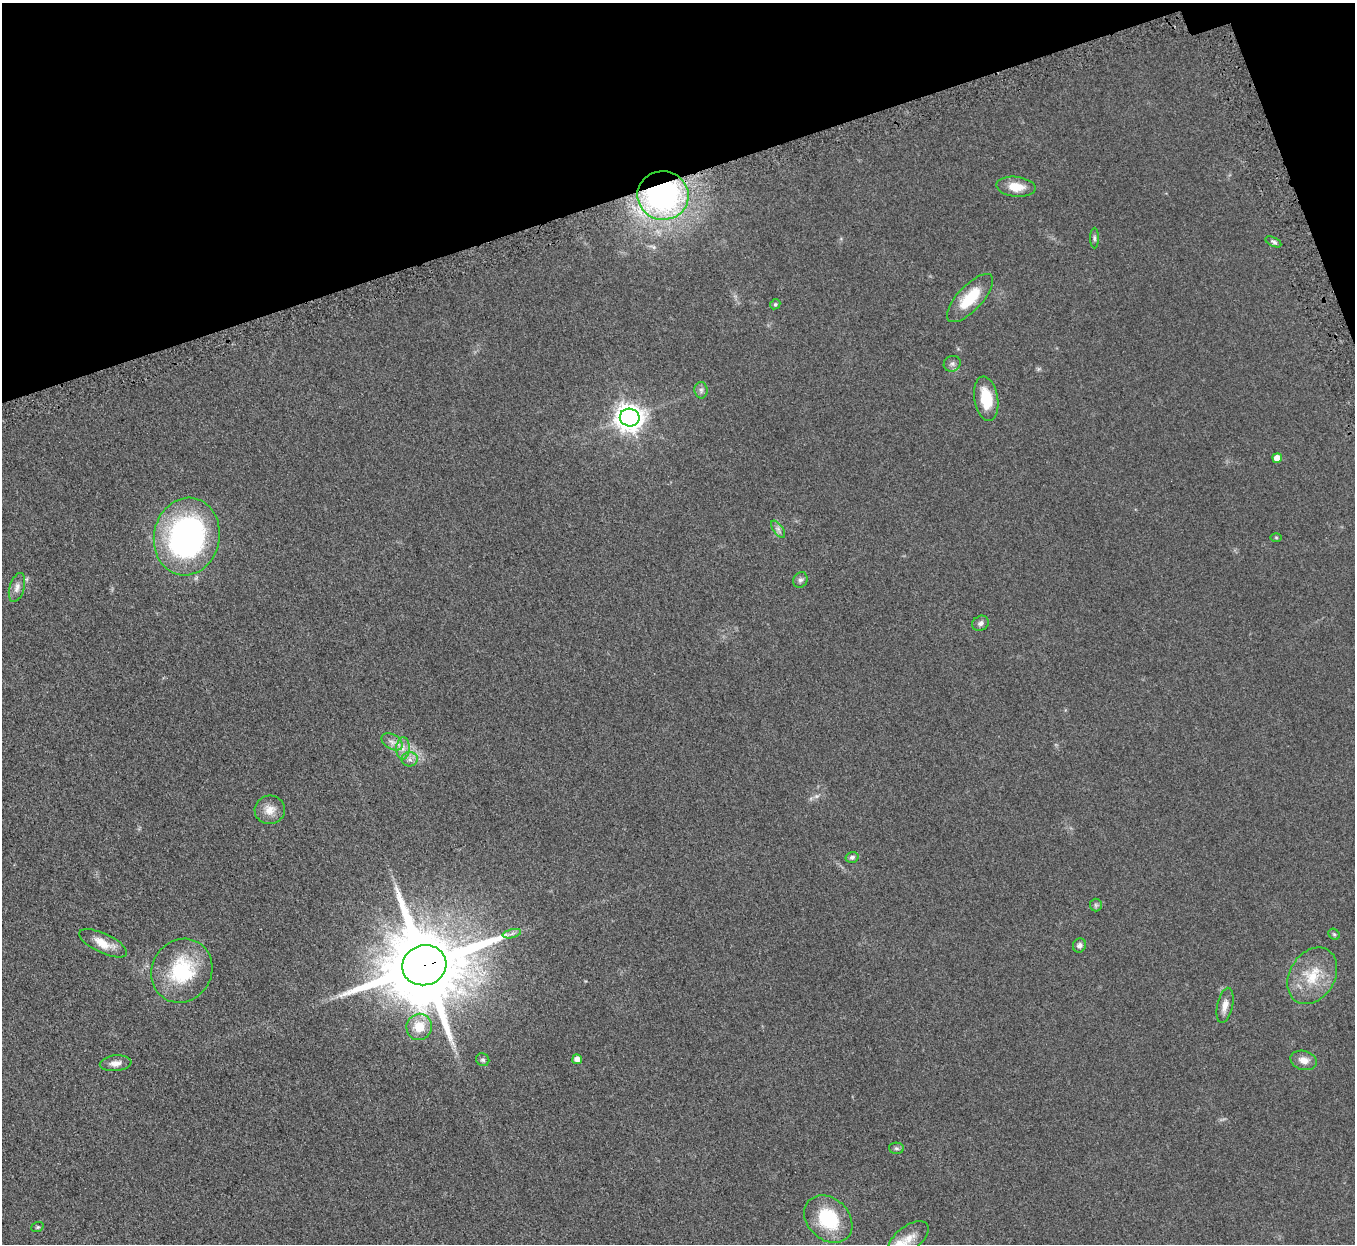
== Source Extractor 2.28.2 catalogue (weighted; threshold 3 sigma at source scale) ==
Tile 3 of 4 x 4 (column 3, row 1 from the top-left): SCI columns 2762-4114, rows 4052-5293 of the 5523 x 5490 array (HDU 1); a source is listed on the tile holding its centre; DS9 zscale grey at full resolution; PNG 1357 x 1246 px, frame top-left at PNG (2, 3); each listed source drawn as its Kron ellipse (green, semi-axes under 4 px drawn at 4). Shown black and unused: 16% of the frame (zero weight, under 3 of 5 exposures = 4% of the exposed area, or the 3 px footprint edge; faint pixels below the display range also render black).
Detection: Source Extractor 2.28.2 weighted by HDU 2 'WHT'; one run over the whole footprint, this tile lists its part. Background 0.0774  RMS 0.0073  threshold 0.0329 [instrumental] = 3 sigma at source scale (4.5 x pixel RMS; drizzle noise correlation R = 1.50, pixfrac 1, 0.05/0.05 arcsec/px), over >= 5 px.
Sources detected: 41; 1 too faint to see at this stretch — neither listed nor drawn; the other 40 listed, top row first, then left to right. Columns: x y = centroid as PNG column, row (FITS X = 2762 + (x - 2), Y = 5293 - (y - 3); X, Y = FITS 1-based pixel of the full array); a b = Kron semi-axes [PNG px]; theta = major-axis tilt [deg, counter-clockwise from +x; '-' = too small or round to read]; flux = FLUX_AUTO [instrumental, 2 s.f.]
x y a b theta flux
1016 187 20 10 -6 11
663 195 25 24 - 160
1094 238 10 4 -90 1.4
1273 242 8 4 -25 1.6
970 298 31 12 47 23
775 304 5 4 - 0.88
952 364 8 7 - 2.4
701 390 8 6 -89 2.1
986 399 22 12 -80 22
630 417 10 9 - 780
1277 458 5 5 - 5.8
778 529 10 5 -55 2.2
187 536 39 33 79 210
1276 537 6 4 -1 0.76
800 580 8 7 - 2
17 587 15 7 74 4
981 623 9 7 29 2.3
392 742 11 7 -31 4
403 748 11 6 87 4.2
410 759 8 7 - 3
270 810 15 14 - 8
852 857 6 5 - 1.7
1096 905 6 6 - 1.5
512 934 9 4 14 2
1334 934 6 5 - 1.1
103 943 26 9 -25 10
1079 945 7 6 - 2.4
424 965 22 20 17 10000
182 971 33 30 59 49
1312 976 30 22 59 24
1225 1005 18 7 77 5.6
419 1027 13 12 - 12
577 1059 5 5 - 4.1
483 1060 7 6 - 1.5
1304 1060 13 9 -17 6.1
116 1063 16 8 6 4.5
896 1148 7 5 -1 1.6
828 1219 27 20 -43 39
37 1227 6 4 20 1
909 1238 23 12 37 10
Overlapping masked pixels (flux is a lower limit): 2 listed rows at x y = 663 195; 424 965